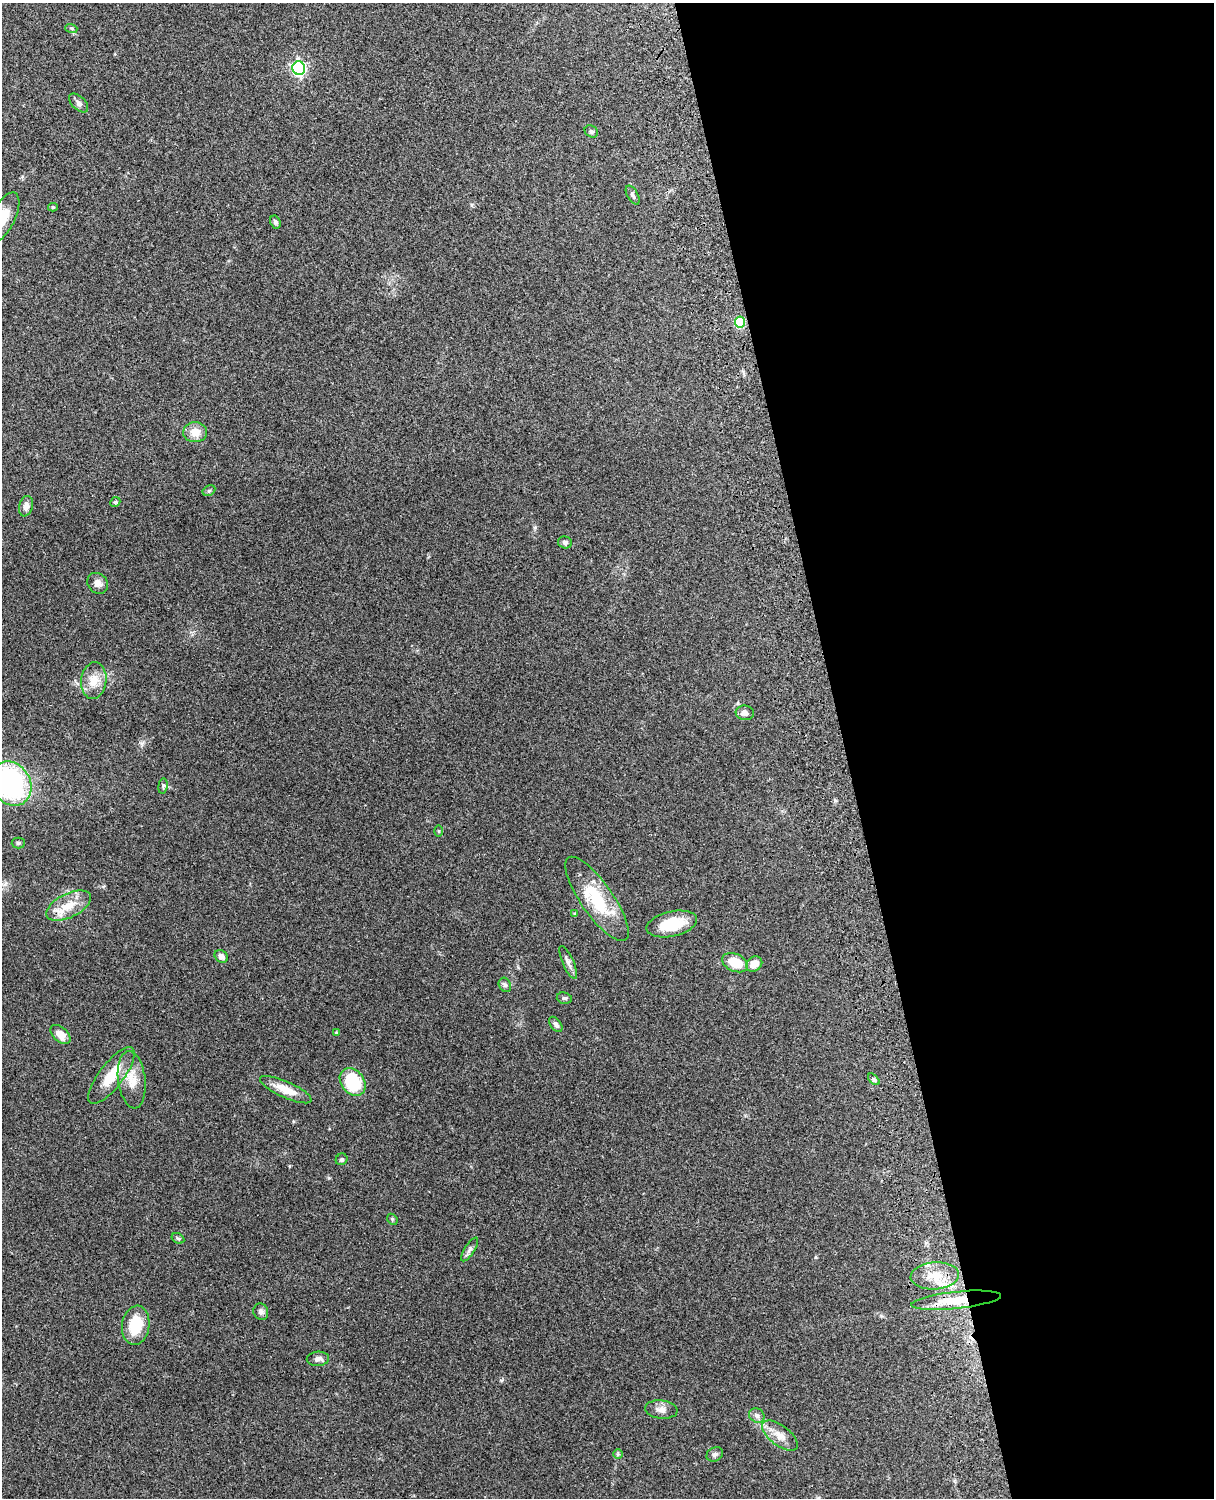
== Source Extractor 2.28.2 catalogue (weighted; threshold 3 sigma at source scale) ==
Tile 8 of 4 x 3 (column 4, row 2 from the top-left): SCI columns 3755-4966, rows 1660-3155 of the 5087 x 4927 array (HDU 1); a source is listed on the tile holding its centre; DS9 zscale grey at full resolution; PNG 1216 x 1500 px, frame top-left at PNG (2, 3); each listed source drawn as its Kron ellipse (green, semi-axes under 4 px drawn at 4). Shown black and unused: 31% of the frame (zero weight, under 3 of 4 exposures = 6% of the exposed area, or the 3 px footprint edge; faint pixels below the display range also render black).
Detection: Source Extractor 2.28.2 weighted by HDU 2 'WHT'; one run over the whole footprint, this tile lists its part. Background 0.209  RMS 0.0082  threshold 0.0369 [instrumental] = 3 sigma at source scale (4.5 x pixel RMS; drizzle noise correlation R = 1.50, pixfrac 1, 0.05/0.05 arcsec/px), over >= 5 px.
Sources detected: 56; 3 inside a brighter listed object's ellipse — not listed separately; the other 53 listed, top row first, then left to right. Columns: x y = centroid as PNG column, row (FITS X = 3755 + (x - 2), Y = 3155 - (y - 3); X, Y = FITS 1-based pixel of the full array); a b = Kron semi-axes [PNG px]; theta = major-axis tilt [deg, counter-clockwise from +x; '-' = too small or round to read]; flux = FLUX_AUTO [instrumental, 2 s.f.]
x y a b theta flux
71 28 6 4 -17 1.1
299 68 7 6 - 180
79 103 11 6 -45 3
591 131 7 5 -37 1.7
633 195 10 5 -60 2.2
53 207 5 4 - 1.1
3 218 28 12 63 17
275 222 7 5 -62 1.6
740 322 5 5 - 45
195 432 12 10 0 9.5
209 491 7 4 29 1.4
115 502 5 4 - 1.1
26 506 10 7 77 4.5
565 542 7 6 - 1.9
98 583 11 9 -43 5
94 681 18 12 83 12
745 713 9 7 -7 3.8
11 784 23 19 -58 140
163 786 8 5 82 1.4
439 831 5 3 - 0.71
18 843 6 5 - 1.4
597 899 50 16 -55 40
69 906 24 12 26 16
575 914 3 3 - 0.95
672 924 25 12 13 26
221 956 7 5 -40 3.7
568 962 18 5 -67 3.5
735 963 13 8 -24 19
754 964 8 7 - 8.4
505 985 7 6 - 1.9
564 998 8 5 -13 1.5
556 1024 9 5 -52 2.6
337 1033 4 4 - 1.5
60 1035 12 7 -43 8
111 1076 34 12 52 21
874 1079 7 4 -44 1.3
132 1080 29 13 -83 15
353 1082 15 11 -52 40
286 1090 28 8 -24 14
341 1159 6 5 - 1.8
392 1219 6 4 -47 1.1
178 1238 7 4 -29 1.1
470 1249 14 5 58 2.7
935 1276 24 13 4 16
956 1300 45 8 6 22
261 1312 8 7 - 3.1
136 1325 19 13 82 26
318 1359 11 7 4 3.4
661 1410 16 9 -7 5.9
757 1415 8 6 -32 3
780 1436 21 10 -37 9.3
618 1454 5 5 - 1
715 1454 8 7 - 2.4
Overlapping masked pixels (flux is a lower limit): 1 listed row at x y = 956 1300
Isophote crosses this tile's border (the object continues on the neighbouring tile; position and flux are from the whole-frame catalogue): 2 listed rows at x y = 3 218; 11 784